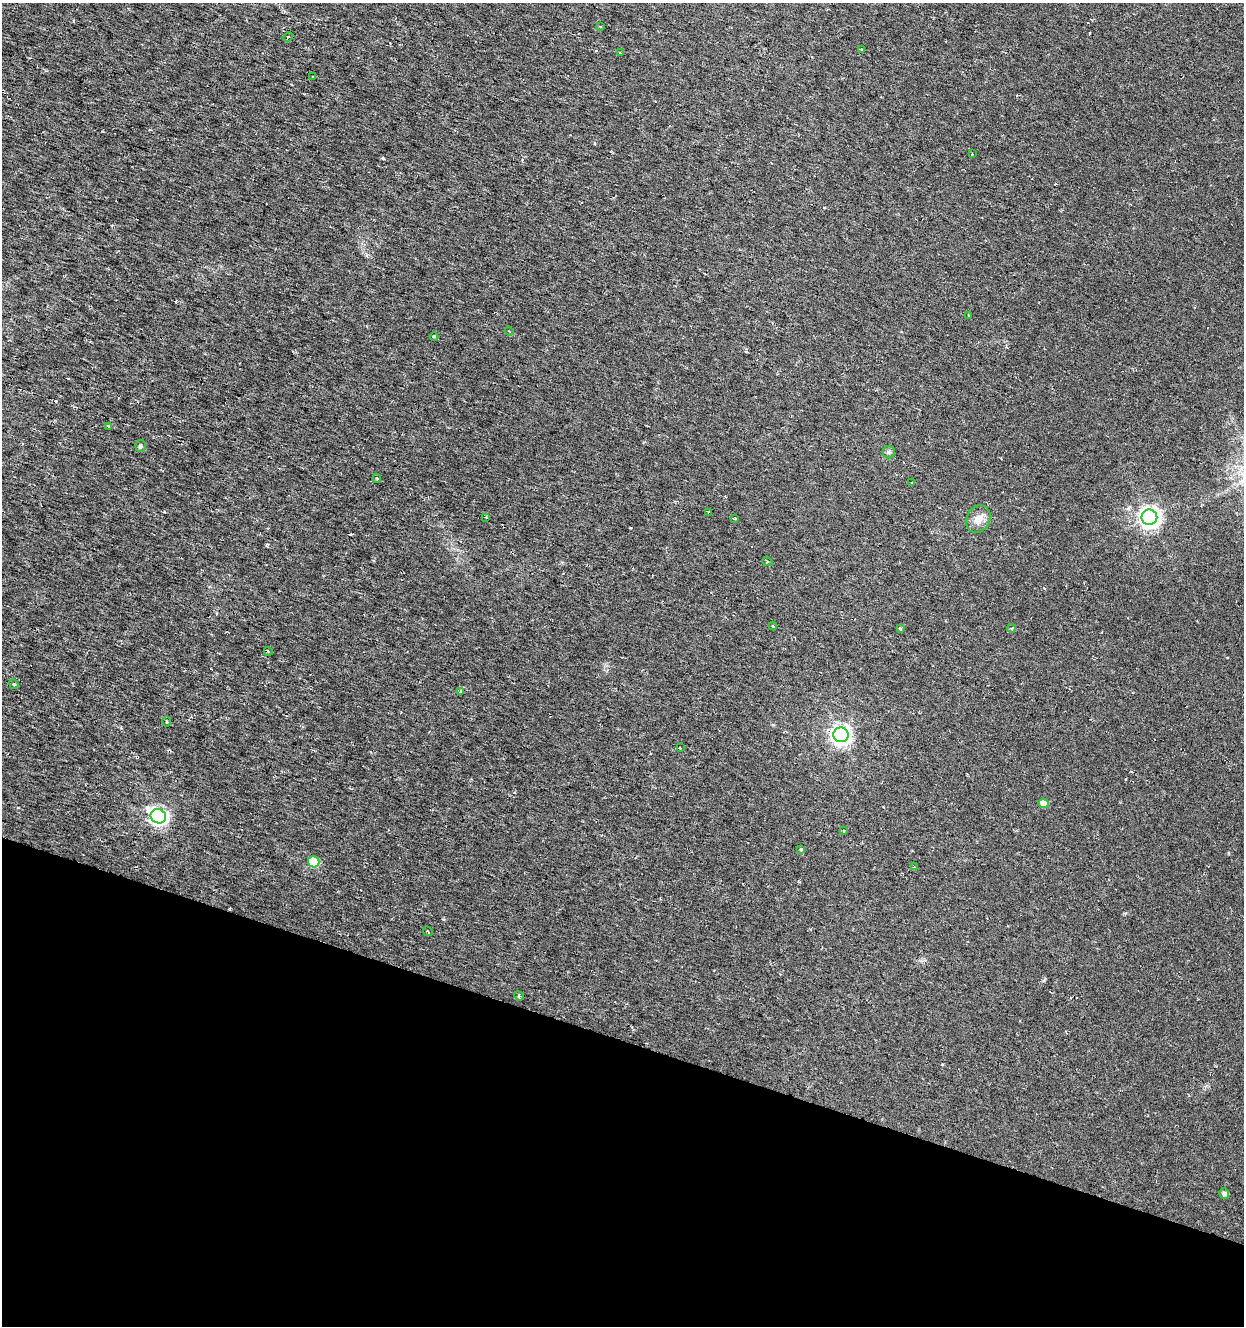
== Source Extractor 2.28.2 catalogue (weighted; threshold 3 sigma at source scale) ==
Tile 15 of 4 x 4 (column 3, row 4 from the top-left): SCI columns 2701-3942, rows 5-1328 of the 5463 x 5298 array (HDU 1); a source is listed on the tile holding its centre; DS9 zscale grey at full resolution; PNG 1246 x 1328 px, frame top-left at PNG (2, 3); each listed source drawn as its Kron ellipse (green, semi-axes under 4 px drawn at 4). Shown black and unused: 22% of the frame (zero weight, under 3 of 6 exposures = <1% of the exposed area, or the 3 px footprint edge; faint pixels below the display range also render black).
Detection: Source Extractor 2.28.2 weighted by HDU 2 'WHT'; one run over the whole footprint, this tile lists its part. Background 0.00669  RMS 0.0034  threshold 0.0139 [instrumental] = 3 sigma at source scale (4.09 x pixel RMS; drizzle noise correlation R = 1.36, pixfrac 0.8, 0.0396/0.0396 arcsec/px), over >= 5 px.
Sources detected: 39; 1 cosmic-ray / hot-pixel residue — neither listed nor drawn; the other 38 listed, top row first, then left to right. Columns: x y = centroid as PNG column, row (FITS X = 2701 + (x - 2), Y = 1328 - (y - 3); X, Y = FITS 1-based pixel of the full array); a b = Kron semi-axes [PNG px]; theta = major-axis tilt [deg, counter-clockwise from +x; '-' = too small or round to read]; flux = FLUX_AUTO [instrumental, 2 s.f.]
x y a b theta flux
600 26 3 3 - 0.32
288 37 5 3 - 0.35
861 49 3 2 - 0.33
620 53 4 3 - 0.27
313 76 3 2 - 0.25
972 154 2 2 - 0.19
969 315 3 3 - 0.25
509 331 4 3 - 0.26
434 337 4 3 - 0.28
109 426 4 4 - 0.38
141 446 6 5 - 0.71
889 452 6 6 - 0.65
377 478 4 3 - 0.41
912 483 4 2 - 0.23
708 512 3 2 - 0.35
486 517 3 3 - 0.22
1149 517 8 7 - 200
734 518 3 3 - 0.39
978 519 14 12 60 3.3
767 561 5 3 - 0.33
773 626 4 4 - 0.3
1012 628 4 3 - 0.48
901 629 4 3 - 0.33
268 651 4 3 - 0.27
14 684 5 4 - 0.39
461 691 4 3 - 0.51
167 721 5 3 - 0.38
841 735 7 7 - 170
680 748 3 2 - 0.4
1043 803 5 4 - 3.6
158 816 8 7 - 120
843 831 4 2 - 0.25
801 849 4 3 - 0.53
314 862 6 5 - 14
914 867 3 3 - 0.32
428 931 5 2 - 0.23
519 996 5 4 - 0.37
1224 1193 5 4 - 1
Unlisted compact peaks at least as high as the median listed source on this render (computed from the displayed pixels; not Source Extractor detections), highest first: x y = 1044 980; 630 528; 1125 913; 102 131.